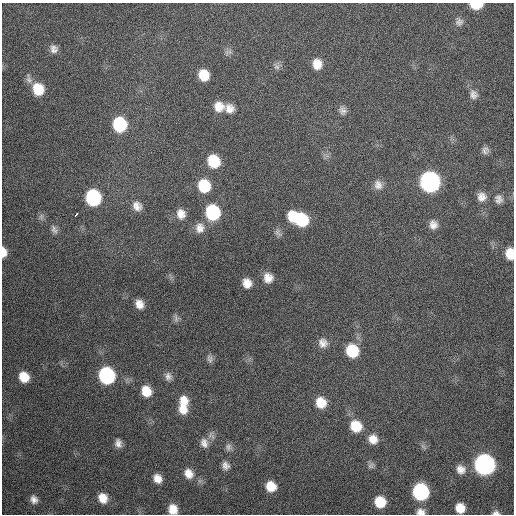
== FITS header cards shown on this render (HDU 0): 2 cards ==
NAXIS1  =                  512 / Axis length
NAXIS2  =                  512 / Axis length

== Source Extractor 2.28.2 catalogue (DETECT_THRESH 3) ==
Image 512 x 512 px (HDU 0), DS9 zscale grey, 1 PNG px = 1 image px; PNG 516 x 516 px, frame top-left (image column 1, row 512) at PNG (2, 3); no overlay
Background 331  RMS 18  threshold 54.3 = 3 sigma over >= 5 px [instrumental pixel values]
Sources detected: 69; all 69 listed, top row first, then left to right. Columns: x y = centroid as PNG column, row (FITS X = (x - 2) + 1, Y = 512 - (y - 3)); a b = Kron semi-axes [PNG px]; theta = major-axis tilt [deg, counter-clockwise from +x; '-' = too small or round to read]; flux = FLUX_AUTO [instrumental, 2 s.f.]
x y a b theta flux
476 5 10 5 1 32000
459 22 11 9 40 6000
54 49 10 9 - 7000
230 52 7 7 - 3800
317 64 12 10 -85 15000
276 66 11 6 -48 4400
204 75 10 9 - 22000
29 79 13 7 -76 6000
38 89 12 11 - 31000
473 94 13 10 -76 7300
219 107 12 11 - 15000
229 109 11 10 - 11000
342 110 11 9 -66 6000
119 124 12 11 - 72000
485 150 10 8 77 5200
213 161 12 10 -65 39000
430 182 12 11 - 400000
378 185 13 10 -74 8800
204 186 12 11 - 41000
482 197 12 12 - 9800
93 198 11 10 - 120000
499 199 11 9 -78 6800
137 206 13 10 -48 10000
212 212 12 11 - 95000
181 214 12 10 -77 11000
76 215 5 3 - 9800
41 217 9 6 76 3700
299 219 19 10 -23 74000
433 225 11 10 - 8700
200 228 13 12 - 11000
54 229 12 7 -60 5200
278 233 12 6 -55 4400
4 252 10 5 -88 11000
510 254 11 7 -84 21000
268 278 10 9 - 12000
247 283 9 8 - 12000
139 304 10 8 -66 11000
176 318 13 5 -80 4000
323 343 12 11 - 9400
352 351 12 11 - 47000
210 359 11 8 -77 4600
107 375 11 10 - 160000
168 376 11 8 -79 6200
24 377 10 9 - 21000
146 391 11 9 -62 21000
183 401 15 12 -86 18000
321 403 11 10 - 21000
183 409 12 10 -59 15000
356 426 12 11 - 29000
373 439 12 10 -52 13000
118 443 11 8 -82 6900
204 443 14 10 -71 9100
228 447 10 8 88 5100
423 447 9 3 -45 2200
484 464 11 11 - 490000
371 465 10 7 48 4100
225 466 10 9 - 6900
461 470 12 11 - 10000
188 474 14 11 -60 13000
157 478 9 8 - 11000
271 486 10 9 - 21000
421 492 11 10 - 160000
103 498 11 9 -61 15000
34 499 8 7 - 6600
380 502 10 10 - 29000
460 508 9 8 - 16000
173 509 10 8 -71 15000
420 512 10 8 1 7300
496 513 8 5 0 3800
At the frame edge (FLAGS 8, measured only in part): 6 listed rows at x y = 476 5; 4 252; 510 254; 173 509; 420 512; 496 513